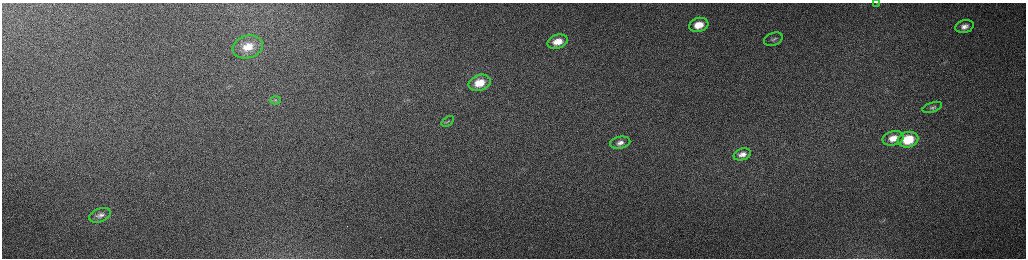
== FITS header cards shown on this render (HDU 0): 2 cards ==
NAXIS1  =                 2048 /fastest changing axis
NAXIS2  =                  512 /next to fastest changing axis

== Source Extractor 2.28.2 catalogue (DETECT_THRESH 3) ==
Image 2048 x 512 px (HDU 0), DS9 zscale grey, zoomed out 1/2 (1 PNG px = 2 x 2 image px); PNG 1028 x 260 px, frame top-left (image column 1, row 511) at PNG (2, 3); each listed source drawn as its Kron ellipse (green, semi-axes under 4 px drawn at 4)
Background 149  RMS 1.5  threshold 4.58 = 3 sigma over >= 5 px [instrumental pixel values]
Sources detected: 18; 3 cannot appear on this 1/2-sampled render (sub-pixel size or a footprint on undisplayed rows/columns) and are neither listed nor drawn; the other 15 listed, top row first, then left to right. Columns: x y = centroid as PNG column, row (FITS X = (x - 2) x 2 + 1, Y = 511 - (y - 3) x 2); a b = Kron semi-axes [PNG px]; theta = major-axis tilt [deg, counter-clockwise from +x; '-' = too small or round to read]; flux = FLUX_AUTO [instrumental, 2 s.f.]
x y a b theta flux
876 3 3 2 - 150
699 25 10 7 15 5400
964 27 9 6 16 2000
773 39 10 6 20 1300
558 42 10 7 17 4400
248 47 15 11 16 6900
480 83 11 8 19 6700
276 100 5 3 - 440
932 107 10 5 18 910
448 121 7 2 35 260
893 138 10 7 14 4100
908 140 10 7 15 12000
620 143 10 6 11 1700
742 154 9 5 17 1900
100 215 11 6 20 1600
At the frame edge (FLAGS 8, measured only in part): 1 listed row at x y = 876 3
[3 sub-pixel or undisplayed-footprint detections neither listed nor drawn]